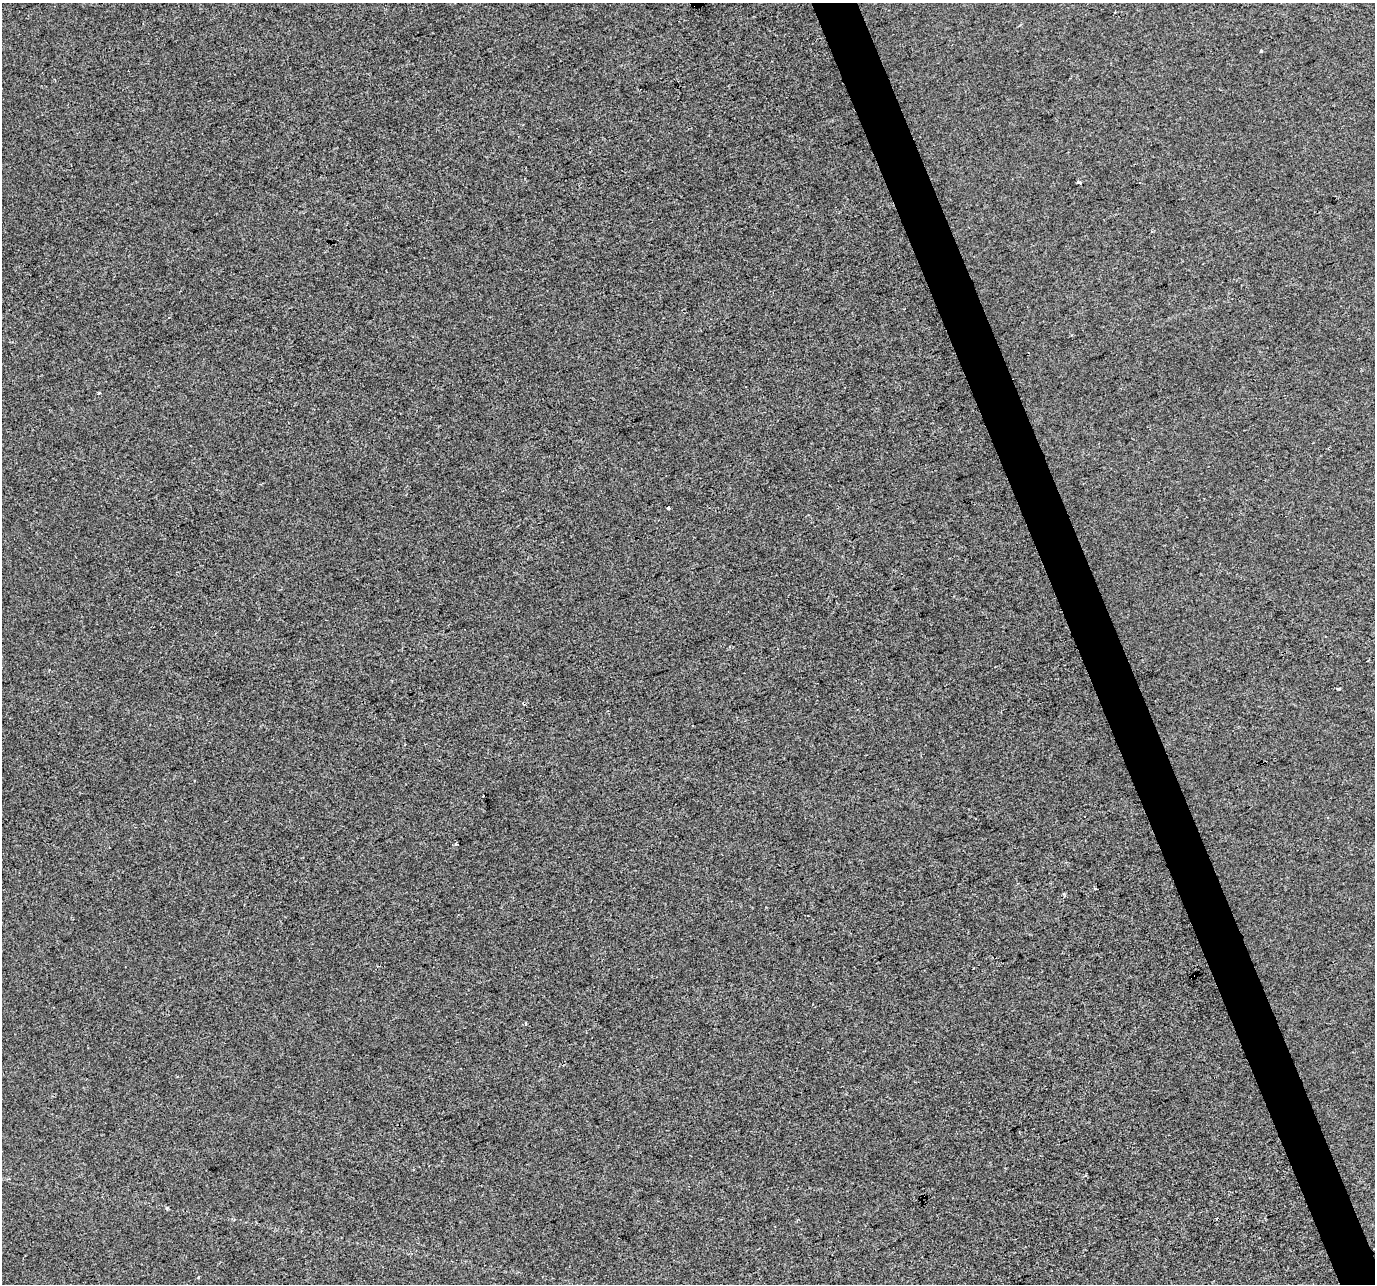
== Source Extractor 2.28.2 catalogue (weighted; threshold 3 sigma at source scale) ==
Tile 6 of 4 x 4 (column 2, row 2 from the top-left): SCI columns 1374-2746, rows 2692-3973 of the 5491 x 5328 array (HDU 1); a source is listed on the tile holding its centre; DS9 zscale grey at full resolution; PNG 1377 x 1286 px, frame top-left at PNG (2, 3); no overlay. Shown black and unused: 3% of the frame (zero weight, under 2 of 3 exposures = <1% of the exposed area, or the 3 px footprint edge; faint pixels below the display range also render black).
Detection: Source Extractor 2.28.2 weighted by HDU 2 'WHT'; one run over the whole footprint, this tile lists its part. Background -7.56e-05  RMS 0.0056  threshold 0.0252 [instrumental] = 3 sigma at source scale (4.5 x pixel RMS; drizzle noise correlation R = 1.50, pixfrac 1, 0.0396/0.0396 arcsec/px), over >= 5 px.
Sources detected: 12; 3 cosmic-ray / hot-pixel residue — not listed; the other 9 listed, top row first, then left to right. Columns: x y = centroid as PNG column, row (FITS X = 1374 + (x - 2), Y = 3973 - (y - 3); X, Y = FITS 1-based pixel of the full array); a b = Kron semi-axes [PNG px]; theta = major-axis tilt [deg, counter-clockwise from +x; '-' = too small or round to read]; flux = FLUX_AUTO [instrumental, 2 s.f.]
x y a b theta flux
695 5 4 3 - 1.5
1261 51 3 3 - 2
1080 183 3 3 - 3.3
668 508 4 3 - 2.6
1338 688 4 3 - 1.8
456 844 4 3 - 0.65
1095 888 3 3 - 1.1
526 1023 4 3 - 0.5
198 1277 4 3 - 0.66
Overlapping masked pixels (flux is a lower limit): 1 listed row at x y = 695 5